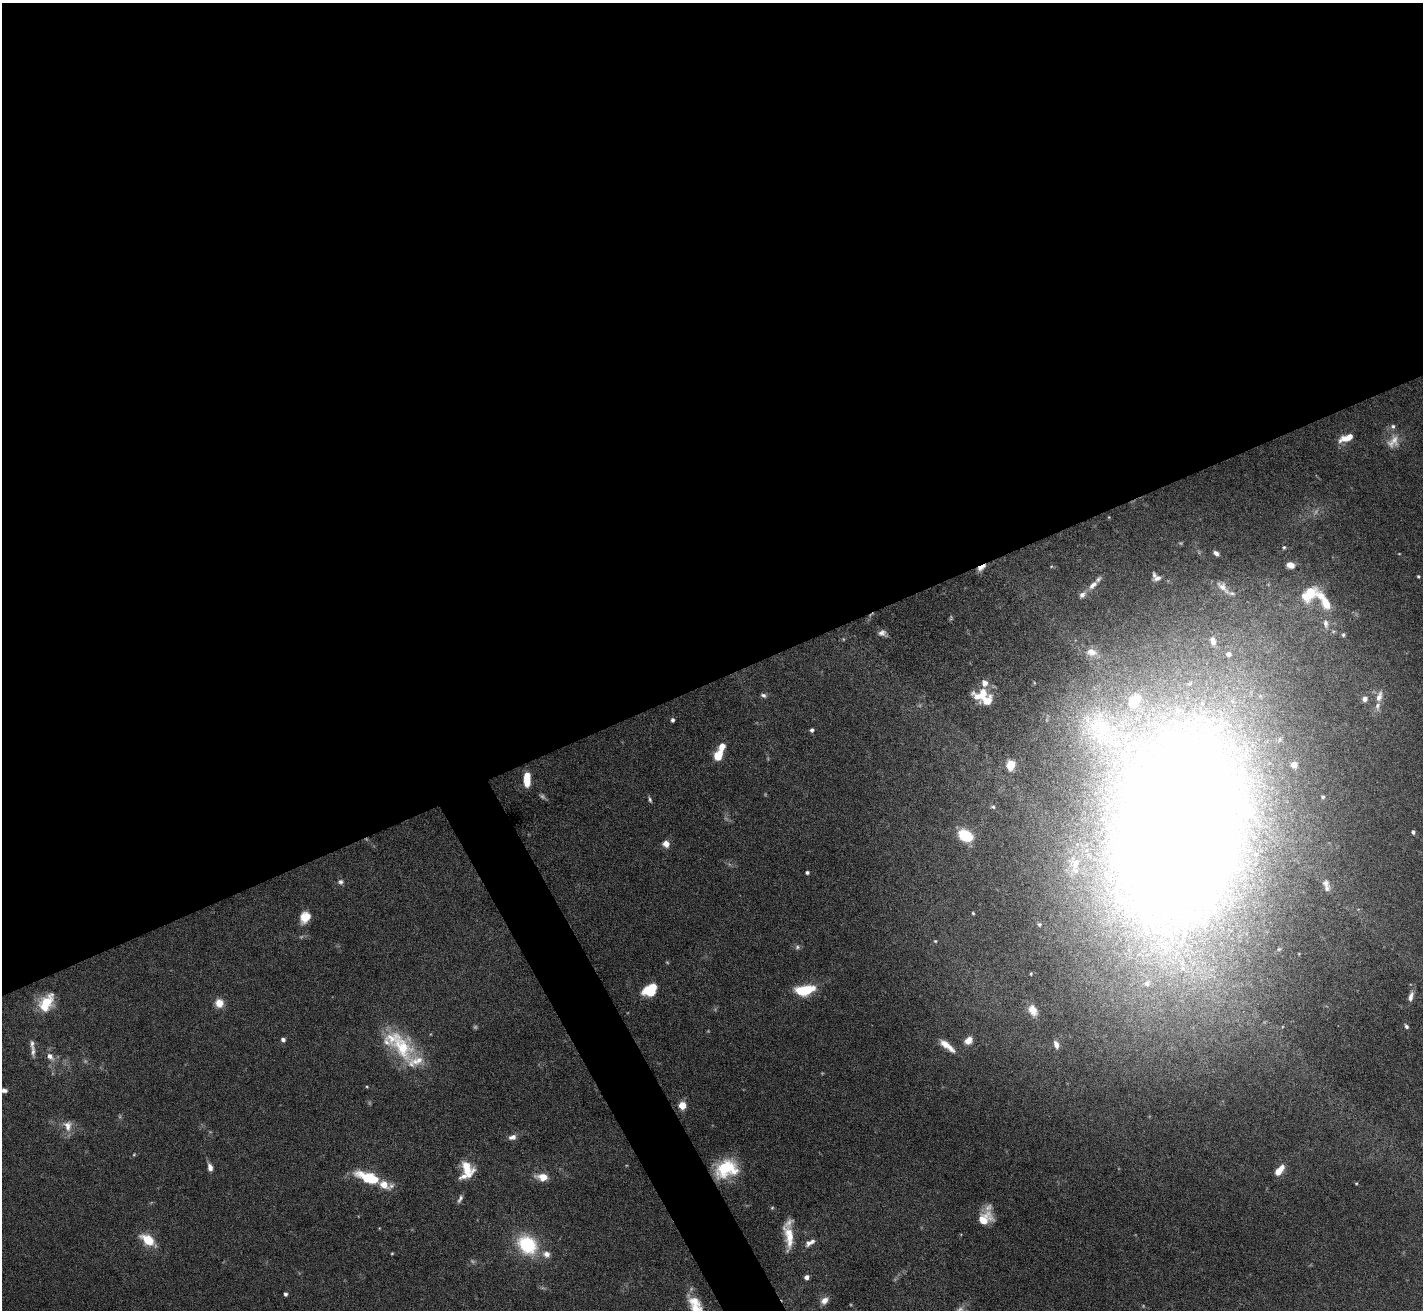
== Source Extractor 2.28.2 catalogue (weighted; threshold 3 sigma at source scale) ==
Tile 2 of 4 x 4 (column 2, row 1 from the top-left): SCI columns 1422-2842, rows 4078-5385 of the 5683 x 5672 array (HDU 1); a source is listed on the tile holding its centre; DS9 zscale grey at full resolution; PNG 1425 x 1312 px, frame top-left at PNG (2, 3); no overlay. Shown black and unused: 54% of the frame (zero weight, under 5 of 10 exposures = <1% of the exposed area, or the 3 px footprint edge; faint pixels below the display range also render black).
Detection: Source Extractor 2.28.2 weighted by HDU 2 'WHT'; one run over the whole footprint, this tile lists its part. Background 0.105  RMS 0.0028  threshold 0.0116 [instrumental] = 3 sigma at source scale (4.09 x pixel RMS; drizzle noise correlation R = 1.36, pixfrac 0.8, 0.05/0.05 arcsec/px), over >= 5 px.
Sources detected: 117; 10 too faint to see at this stretch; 1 inside a brighter object's white glare — not listed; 22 inside a brighter listed object's ellipse — not listed separately; the other 84 listed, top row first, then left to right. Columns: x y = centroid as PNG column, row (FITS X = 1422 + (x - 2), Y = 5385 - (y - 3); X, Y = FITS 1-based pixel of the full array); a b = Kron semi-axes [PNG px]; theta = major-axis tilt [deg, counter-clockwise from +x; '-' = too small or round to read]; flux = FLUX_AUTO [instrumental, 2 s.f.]
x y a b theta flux
1393 426 7 7 - 0.76
1347 438 16 7 21 3.9
1284 547 4 4 - 0.36
1216 553 6 4 -41 0.98
1290 565 7 5 -15 2.4
981 568 12 5 34 1.9
1418 576 4 3 - 0.35
1157 578 9 5 17 1.1
1093 585 15 7 42 1.9
1223 587 23 9 -45 2.6
1308 595 26 15 37 9.3
1326 604 16 10 -65 4.7
1326 624 15 8 -81 2.1
882 633 9 7 -17 1.2
1343 635 6 5 - 0.46
1091 652 17 11 -9 3.2
983 693 23 12 24 6.1
763 695 7 5 -17 0.69
1379 696 17 8 74 2.2
1365 699 5 5 - 1.8
672 720 4 4 - 0.7
812 730 4 4 - 0.67
722 746 9 7 70 2.4
718 755 8 6 62 6.9
1011 764 6 5 - 12
1294 765 5 4 - 3
527 779 14 6 90 5.8
1323 797 5 4 - 0.49
650 800 8 4 -69 0.53
993 807 6 5 - 0.49
1177 831 229 108 79 660
1413 832 4 4 - 0.72
966 836 12 8 -31 13
666 844 7 7 - 2
807 872 4 3 - 0.59
340 882 7 7 - 0.78
1326 883 10 9 - 1.3
973 913 4 3 - 0.29
305 917 12 10 61 3.8
1039 924 5 5 - 0.4
935 941 4 4 - 0.29
797 947 7 6 - 0.69
1279 949 5 5 - 0.4
1031 974 4 3 - 0.26
650 990 15 10 33 7.5
804 990 16 8 9 14
1411 996 14 6 75 1.6
46 1003 20 13 58 7.9
219 1003 8 7 - 3.9
1033 1010 15 10 -62 2.8
1406 1026 6 4 -60 0.66
283 1040 5 5 - 0.87
968 1041 11 8 42 2.3
1056 1045 8 5 -72 1.6
947 1046 23 7 -38 3.5
402 1047 40 28 -50 17
33 1051 16 6 90 1.4
50 1056 11 8 -48 1.8
367 1087 5 3 - 0.24
4 1090 6 5 - 0.83
682 1105 5 5 - 9.5
68 1126 16 12 -77 2.8
513 1137 10 6 16 1.5
134 1154 4 4 - 0.25
467 1166 15 10 -22 3.7
210 1167 9 5 -75 1.5
726 1169 25 19 18 13
1279 1170 12 6 51 3.9
464 1176 14 9 33 2
543 1177 10 6 -8 4.8
369 1178 22 8 -20 15
1356 1183 4 3 - 0.23
460 1199 11 5 66 0.89
772 1208 5 4 - 0.33
984 1219 16 12 34 5.3
789 1236 30 10 -83 6.2
148 1240 16 8 -35 6.8
810 1243 14 6 28 1.6
527 1245 22 17 -45 17
546 1254 10 9 - 1.9
807 1277 4 4 - 1.2
285 1294 4 4 - 0.66
824 1300 10 7 42 1.8
695 1310 26 14 -73 7.6
Overlapping masked pixels (flux is a lower limit): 2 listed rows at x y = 981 568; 1177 831
Isophote crosses this tile's border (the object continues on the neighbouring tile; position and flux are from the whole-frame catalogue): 1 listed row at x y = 695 1310